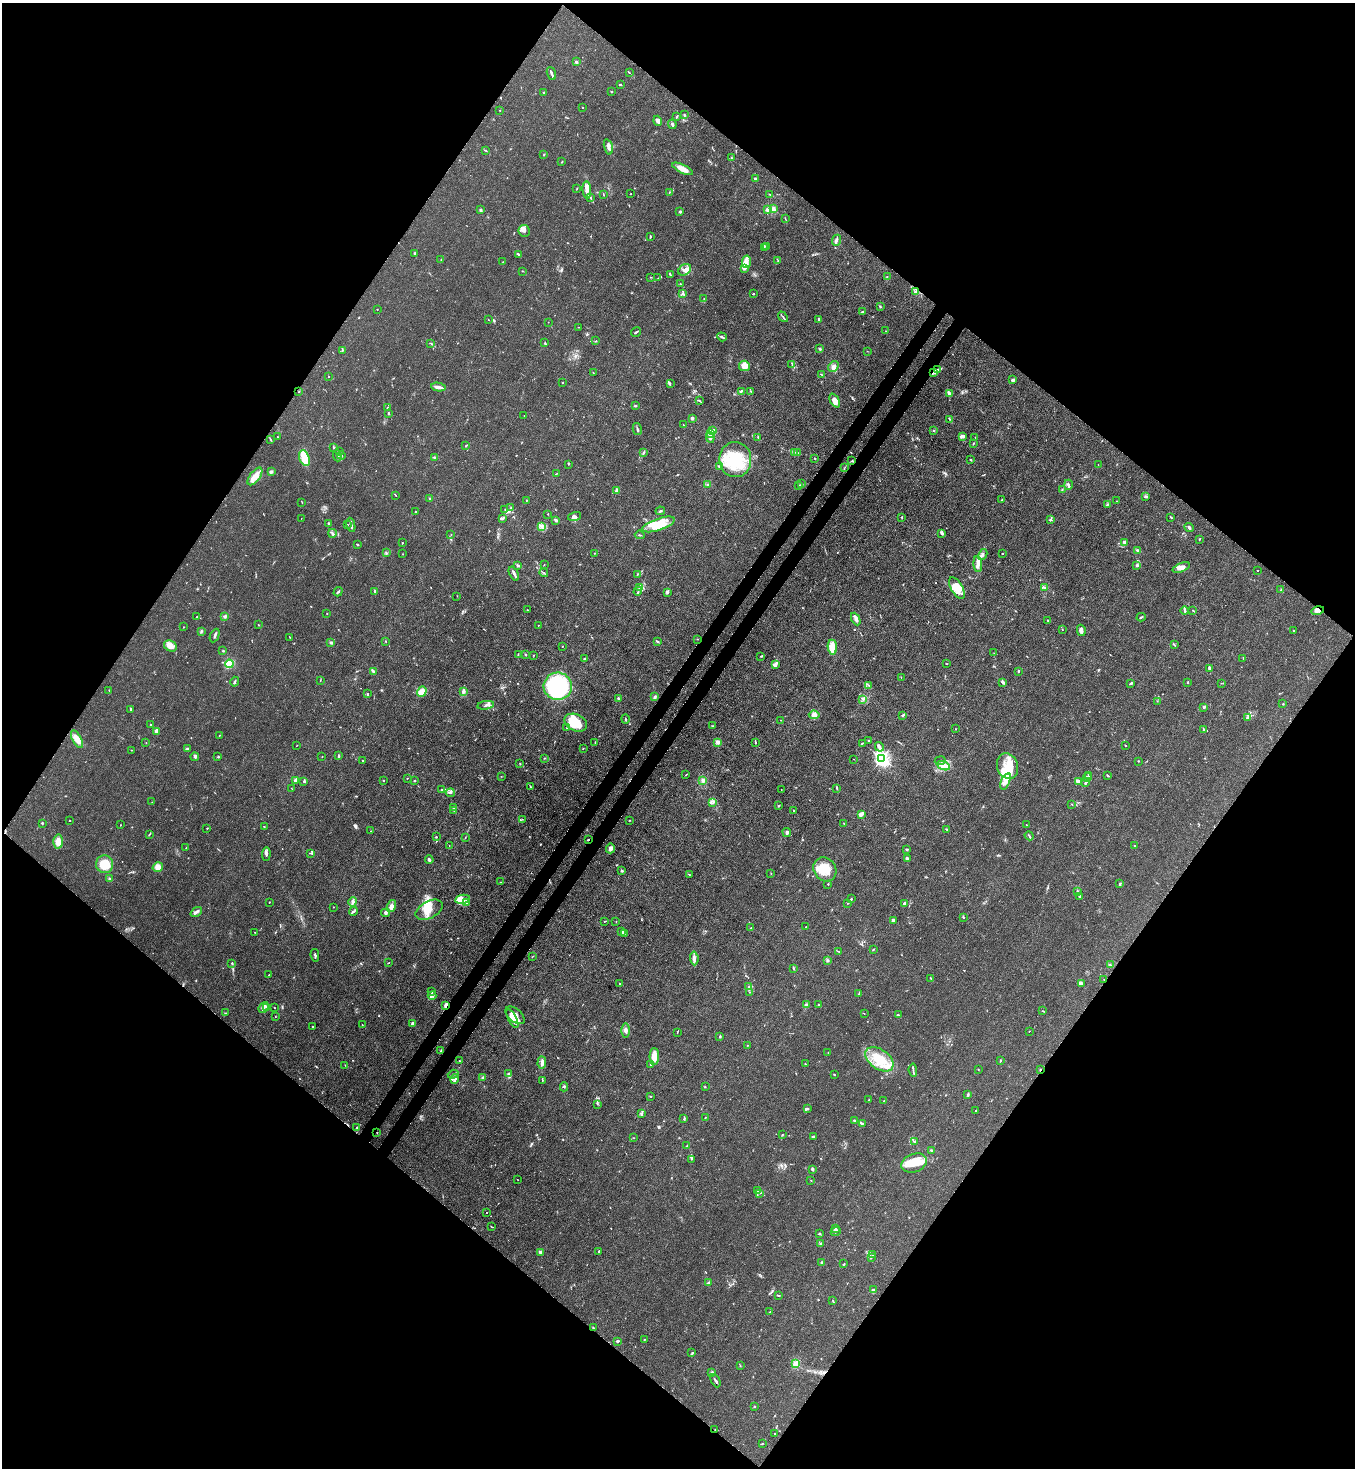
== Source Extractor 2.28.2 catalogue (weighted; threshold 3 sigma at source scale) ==
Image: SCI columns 365-5775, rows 59-5919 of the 6001 x 5978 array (HDU 1 of 3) = the unmasked area's bounding box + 8 px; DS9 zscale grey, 4 x 4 block average (1 PNG px = mean of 4 x 4 image px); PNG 1357 x 1470 px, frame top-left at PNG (2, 3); each listed source drawn as its Kron ellipse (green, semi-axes under 4 px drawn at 4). Shown black and unused: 51% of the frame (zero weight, under 3 of 4 exposures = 7% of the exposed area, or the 3 px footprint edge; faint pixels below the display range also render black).
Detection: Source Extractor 2.28.2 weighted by HDU 2 'WHT'. Background 0.0197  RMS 0.0025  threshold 0.0114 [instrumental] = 3 sigma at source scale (4.5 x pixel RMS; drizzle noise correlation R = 1.50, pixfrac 1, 0.05/0.05 arcsec/px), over >= 5 px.
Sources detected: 798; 6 too faint to see at this stretch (4 x 4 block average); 6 inside a brighter object's white glare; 7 cosmic-ray / hot-pixel residue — neither listed nor drawn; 34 coinciding with a brighter row at this scale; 74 inside a brighter listed object's ellipse — not listed separately; of the other 671, all 500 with FLUX_AUTO >= 0.52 (the completeness limit of this list) listed and drawn (171 fainter detections not listed), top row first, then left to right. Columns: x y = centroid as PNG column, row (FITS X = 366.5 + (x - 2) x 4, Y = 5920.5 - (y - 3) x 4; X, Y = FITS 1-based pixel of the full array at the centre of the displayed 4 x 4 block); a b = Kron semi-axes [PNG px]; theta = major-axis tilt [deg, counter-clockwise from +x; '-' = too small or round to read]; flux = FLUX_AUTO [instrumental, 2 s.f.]
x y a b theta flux
576 62 2 2 - 14
551 73 7 2 -71 3.2
629 73 2 2 - 0.67
620 85 3 2 - 2
611 92 2 2 - 1.5
544 93 2 2 - 2.5
583 108 2 2 - 0.79
499 110 2 2 - 0.56
684 114 2 2 - 0.58
676 117 3 2 - 1.3
658 121 5 3 - 6
672 124 5 2 - 2.8
608 147 8 3 -75 8
485 150 3 2 - 1.5
544 154 2 2 - 0.77
732 158 2 2 - 0.62
562 162 2 2 - 0.84
682 169 11 4 -26 14
755 179 3 2 - 2.4
577 189 2 2 - 0.57
587 190 9 3 -84 7.2
669 192 2 2 - 0.78
603 194 3 2 - 0.92
631 194 2 2 - 0.62
770 194 3 2 - 1.3
590 197 3 2 - 1.4
773 209 2 2 - 48
481 210 3 2 - 2.3
768 210 2 2 - 27
680 212 2 2 - 9.6
785 218 2 2 - 0.53
524 231 6 5 - 5.3
650 236 2 2 - 1.1
836 240 5 3 - 3.4
766 246 2 2 - 2.2
765 248 2 2 - 0.96
414 253 2 2 - 1.7
519 254 3 2 - 1.3
441 260 2 2 - 0.65
778 260 2 2 - 0.62
503 262 2 2 - 0.76
746 262 6 4 80 8
745 269 2 2 - 1.4
685 270 7 5 37 7.4
522 271 3 2 - 0.76
670 275 4 2 - 1.4
887 276 2 2 - 1.1
651 277 2 2 - 0.78
658 278 2 2 - 0.59
680 284 3 2 - 0.97
915 292 3 2 - 1.9
682 293 2 2 - 1.4
753 294 2 2 - 1.6
704 299 2 2 - 0.91
880 307 3 2 - 1.3
377 309 2 2 - 0.66
863 312 4 3 - 2.1
783 317 6 2 -48 1.8
819 319 2 2 - 4.2
489 320 2 2 - 0.56
548 322 2 2 - 0.57
578 327 2 2 - 0.57
886 331 2 2 - 0.54
636 332 5 2 - 1.8
722 337 5 2 - 2.3
596 341 2 2 - 0.83
431 343 3 2 - 0.99
545 343 3 2 - 1.1
820 349 3 2 - 1.8
342 350 2 2 - 0.79
867 351 2 2 - 0.58
792 364 4 2 - 1.6
744 366 5 5 - 11
833 367 6 4 55 6.8
937 370 4 3 - 2.6
593 373 2 2 - 0.63
933 373 4 2 - 2.4
822 375 2 2 - 0.98
329 377 2 2 - 0.61
1013 380 2 2 - 4.5
563 383 2 2 - 0.77
670 383 3 2 - 1.1
438 387 7 2 -10 7
741 391 3 2 - 1.4
751 391 2 2 - 0.59
299 392 2 2 - 0.61
949 394 4 2 - 6.2
699 400 2 2 - 1
835 401 7 4 -64 12
635 406 3 2 - 1.5
387 408 2 2 - 1.6
388 413 3 2 - 1.7
524 416 2 2 - 0.57
692 418 2 2 - 14
949 419 2 2 - 0.96
683 425 2 2 - 0.57
637 429 6 2 -76 2.4
934 430 3 2 - 0.68
712 431 3 2 - 13
710 433 4 2 - 20
963 436 4 2 - 6.6
278 437 2 2 - 0.52
710 437 5 2 - 5.8
975 437 2 2 - 0.57
758 438 4 2 - 1.2
270 439 4 2 - 1.2
973 443 2 2 - 1.3
466 446 2 2 - 2.1
333 447 3 2 - 0.92
339 451 3 2 - 1.8
794 452 2 2 - 1.1
797 452 2 2 - 0.77
643 453 3 2 - 2.1
341 455 4 2 - 2.2
337 456 5 2 - 5.2
435 457 3 2 - 1.6
304 458 8 5 -72 27
815 458 2 2 - 1.1
735 459 17 16 - 74
971 460 2 2 - 4.3
852 461 3 2 - 1.1
568 464 2 2 - 0.54
1098 465 2 2 - 0.77
719 466 3 3 - 1.9
845 467 2 2 - 0.56
271 472 4 2 - 2.5
557 473 3 2 - 0.69
255 476 10 5 53 17
707 484 2 2 - 1.6
801 484 2 2 - 1.3
799 485 3 2 - 1.1
1068 485 5 3 - 2.7
617 490 2 2 - 1.1
1062 490 2 2 - 0.85
396 496 3 2 - 0.76
1146 497 4 2 - 1.7
429 498 2 2 - 0.94
1002 499 3 2 - 1.1
526 500 2 2 - 1
1116 501 2 2 - 0.59
302 502 2 2 - 0.83
1107 505 2 2 - 1.7
511 508 2 2 - 0.73
505 510 2 2 - 0.73
660 511 5 2 - 1.8
415 512 2 2 - 0.99
548 514 2 2 - 0.7
574 516 7 4 17 5
902 517 3 2 - 1
1171 517 3 2 - 1.6
301 518 2 2 - 0.66
502 518 3 2 - 1.7
556 520 3 2 - 2.3
1050 520 3 3 - 1.7
329 523 2 2 - 3.6
659 524 17 6 19 26
347 525 2 2 - 1.1
351 525 7 2 -77 4.8
542 527 3 3 - 2.6
1189 527 5 3 - 3
332 533 4 2 - 2
942 533 3 2 - 4.4
451 534 2 2 - 0.86
640 535 5 2 - 1.7
1199 539 2 2 - 0.91
1124 542 2 2 - 5.3
402 543 2 2 - 0.84
358 545 3 2 - 0.99
1138 550 4 2 - 3.4
386 553 3 2 - 1.3
594 553 2 2 - 0.64
1002 553 2 2 - 0.82
403 554 2 2 - 0.62
983 555 6 2 62 3.6
978 564 8 3 -86 11
518 565 4 2 - 1.6
544 565 2 2 - 0.56
1137 565 3 2 - 2.5
1181 567 9 3 21 8.4
1257 570 2 2 - 0.67
544 573 5 2 - 1.6
514 574 7 2 -62 4.4
638 574 3 2 - 1.1
640 588 4 2 - 2.9
957 588 12 6 -59 19
1044 588 3 2 - 1.5
1281 590 2 2 - 1.4
375 591 3 2 - 2.4
638 591 5 2 - 2.1
338 592 5 2 - 2.6
667 593 3 2 - 1.8
457 596 2 2 - 0.69
527 610 2 2 - 0.85
1185 610 4 2 - 2.2
1193 610 3 2 - 0.88
1318 610 6 4 11 6.2
327 614 2 2 - 0.67
225 616 3 3 - 2.3
197 617 3 2 - 1.3
1141 617 4 2 - 1.9
856 619 7 3 -65 5.8
1048 621 2 2 - 0.71
259 625 2 2 - 0.67
538 625 2 2 - 0.84
183 627 2 2 - 0.56
1062 630 2 2 - 0.69
1081 630 6 3 -79 7.5
201 631 3 2 - 1.9
1293 631 2 2 - 1.1
215 635 7 2 65 3.3
290 637 2 2 - 0.52
697 639 2 2 - 0.7
386 641 2 2 - 0.63
657 641 3 2 - 2.2
331 643 3 2 - 2.5
1174 645 3 2 - 1.2
170 646 7 5 -30 12
562 646 2 2 - 1.8
832 647 7 4 -83 19
223 651 2 2 - 1.1
994 653 2 2 - 0.63
518 654 3 2 - 1
525 655 3 2 - 1.1
533 655 2 2 - 0.58
761 656 2 2 - 0.71
1243 658 3 2 - 0.7
584 659 3 2 - 1.1
229 664 4 4 - 35
775 664 3 3 - 7.4
946 664 3 2 - 0.73
1209 668 3 2 - 2.5
373 671 3 3 - 2.2
1018 671 2 2 - 2.2
901 677 2 2 - 0.65
320 680 2 2 - 0.76
235 682 5 2 - 1.8
1188 682 2 2 - 2.1
1003 683 4 2 - 2
1221 683 2 2 - 0.53
1130 684 3 2 - 1.2
869 685 2 2 - 0.8
558 686 14 13 - 230
109 690 2 2 - 0.6
463 691 4 2 - 2.4
422 692 5 4 - 13
367 694 2 2 - 1.6
655 697 3 2 - 2.3
619 698 4 2 - 2.2
863 699 2 2 - 1
1157 701 2 2 - 0.67
1283 704 2 2 - 0.93
486 705 8 3 9 4.5
1204 707 2 2 - 8.2
131 710 4 2 - 1.8
814 715 5 4 - 8
903 715 4 2 - 3.7
1247 718 4 2 - 2.4
625 719 4 2 - 1.1
781 720 2 2 - 0.73
576 723 12 8 -25 35
150 725 3 2 - 1.6
712 726 2 2 - 0.94
567 728 2 2 - 0.67
955 729 2 2 - 0.58
1203 729 4 2 - 1.2
156 731 3 2 - 8.1
219 735 2 2 - 0.6
77 739 10 4 -62 14
869 740 3 2 - 0.73
595 742 2 2 - 0.75
718 742 3 3 - 4.7
146 743 2 2 - 0.55
755 743 2 2 - 1.6
862 743 3 2 - 1.2
1126 745 3 2 - 0.95
297 746 3 2 - 0.53
879 747 5 2 - 4.3
187 749 3 3 - 2.1
583 749 2 2 - 0.78
131 750 2 2 - 0.8
338 756 3 2 - 2.9
195 757 4 2 - 3.6
218 757 2 2 - 1.4
322 757 2 2 - 0.56
544 758 2 2 - 1.2
882 758 3 2 - 470
854 759 2 2 - 0.68
362 760 2 2 - 0.66
940 761 5 2 - 2.5
1139 761 2 2 - 0.75
520 764 2 2 - 0.94
943 766 7 4 -21 14
1007 766 13 10 -72 31
686 775 3 2 - 1
1089 775 2 2 - 1.4
1108 775 3 2 - 1.6
501 776 2 2 - 0.56
1087 777 4 2 - 3.8
407 778 2 2 - 0.73
295 780 4 2 - 6
703 780 4 3 - 3.6
304 781 3 2 - 1.2
383 781 2 2 - 3.4
414 781 3 2 - 1.3
1005 781 8 4 68 9.5
1078 781 4 2 - 9.5
1085 783 3 2 - 3
530 786 3 2 - 1.1
292 788 3 2 - 0.55
837 788 4 2 - 1.5
441 790 2 2 - 0.91
781 790 2 2 - 0.63
450 793 4 2 - 2
152 802 2 2 - 0.58
713 803 2 2 - 1.2
1072 804 2 2 - 0.8
779 806 3 2 - 1.2
454 808 3 2 - 1.4
453 810 3 2 - 0.92
794 811 3 2 - 1.5
862 814 3 3 - 3.1
522 819 2 2 - 0.68
630 820 2 2 - 0.67
69 821 2 2 - 0.8
42 823 3 2 - 1.4
844 823 2 2 - 0.81
120 825 2 2 - 0.55
1026 825 2 2 - 0.59
264 826 2 2 - 0.69
207 828 2 2 - 1.6
947 829 3 2 - 2.2
370 831 2 2 - 0.57
787 832 5 3 - 2.7
149 834 4 2 - 1.2
1029 836 5 2 - 1.4
436 837 2 2 - 2.8
465 837 2 2 - 0.63
588 840 3 2 - 1.1
58 842 7 5 -87 13
449 845 2 2 - 0.63
1134 845 2 2 - 0.69
186 848 2 2 - 0.57
610 848 5 3 - 5.9
907 849 3 2 - 2.5
310 853 3 2 - 1.4
266 854 7 3 87 3.9
907 859 3 2 - 5.2
429 860 4 3 - 3.1
105 864 9 8 - 30
158 867 5 4 - 9.3
825 869 13 11 -54 29
622 871 3 2 - 1.5
771 873 2 2 - 0.52
689 874 2 2 - 1.3
109 879 3 2 - 1.8
500 882 2 2 - 0.62
828 884 2 2 - 1
1120 884 3 2 - 1.8
1077 891 3 2 - 1
1080 897 4 2 - 1.8
462 899 7 4 11 10
851 899 2 2 - 1.4
269 902 2 2 - 0.85
353 902 5 3 - 4.5
466 903 3 2 - 1.3
848 903 2 2 - 0.99
904 903 2 2 - 4.6
391 906 6 4 74 6.9
333 907 2 2 - 0.57
429 910 14 8 29 19
353 911 4 2 - 2.3
196 912 6 2 37 4.2
386 913 4 3 - 2.7
963 917 3 2 - 1.2
893 920 2 2 - 14
605 921 3 2 - 1.2
616 922 2 2 - 0.69
806 927 2 2 - 1.1
751 928 4 2 - 1.5
254 932 2 2 - 0.52
622 932 4 2 - 3.5
624 933 2 2 - 0.79
873 949 2 2 - 1.4
839 952 2 2 - 0.66
315 955 6 2 -79 2.8
533 956 4 2 - 0.65
694 958 7 3 -84 5.5
827 961 3 2 - 1.7
389 962 2 2 - 0.57
232 963 2 2 - 1.5
1110 965 2 2 - 0.79
793 968 4 2 - 1.5
269 975 3 2 - 0.92
931 978 3 2 - 1
1104 979 2 2 - 0.63
1081 983 4 3 - 2
620 984 3 2 - 1.6
748 987 4 2 - 1.2
432 992 2 2 - 1.6
749 992 2 2 - 0.56
859 994 3 2 - 1
432 996 4 3 - 3.7
806 1005 3 2 - 2.3
819 1005 2 2 - 3.2
446 1006 4 4 - 3.1
263 1007 6 2 50 3.5
266 1008 2 2 - 1.6
274 1008 2 2 - 0.57
1043 1011 3 2 - 0.69
225 1013 3 2 - 0.58
864 1013 2 2 - 0.72
515 1015 11 6 -41 13
898 1015 3 2 - 1.3
275 1017 2 2 - 0.53
512 1019 10 4 -63 14
362 1024 2 2 - 0.64
412 1024 4 2 - 4.1
313 1026 2 2 - 1.1
625 1030 7 4 -89 4.8
1029 1031 2 2 - 0.52
677 1032 3 2 - 0.75
720 1036 4 2 - 1.6
747 1045 2 2 - 0.55
441 1051 2 2 - 1.2
828 1053 2 2 - 0.67
654 1057 8 4 89 16
879 1059 16 10 -35 46
460 1061 2 2 - 0.61
1000 1061 3 2 - 1.1
542 1063 6 3 87 6.1
805 1064 2 2 - 0.72
345 1065 2 2 - 0.61
651 1065 3 2 - 2
978 1069 3 2 - 0.67
913 1070 6 2 -85 2.4
1040 1070 2 2 - 1.7
509 1073 2 2 - 0.97
453 1074 5 2 - 1.6
835 1074 2 2 - 0.52
483 1077 3 2 - 2
455 1079 4 3 - 5.1
542 1080 2 2 - 0.88
564 1087 4 2 - 1.7
705 1087 2 2 - 0.7
968 1095 4 2 - 2.4
651 1097 2 2 - 0.53
869 1099 2 2 - 0.75
884 1100 2 2 - 0.57
597 1104 2 2 - 0.6
807 1109 3 2 - 3.5
976 1111 2 2 - 0.56
641 1114 3 3 - 2.9
705 1118 2 2 - 0.59
684 1119 4 2 - 1.9
854 1120 2 2 - 2.1
862 1123 3 2 - 1.4
357 1127 2 2 - 0.95
377 1133 2 2 - 0.64
782 1135 3 2 - 0.93
813 1136 4 2 - 2.5
634 1138 2 2 - 0.53
915 1141 4 2 - 2.7
687 1146 3 2 - 1.4
931 1151 3 2 - 1.3
692 1159 2 2 - 0.59
914 1163 13 9 20 29
812 1169 3 2 - 2.4
517 1180 2 2 - 0.58
811 1181 2 2 - 0.74
757 1190 2 2 - 0.7
760 1193 3 2 - 1.1
487 1213 2 2 - 1.3
492 1227 2 2 - 0.61
835 1228 2 2 - 1.5
836 1232 5 2 - 2.2
819 1233 3 2 - 1
821 1243 2 2 - 6.2
599 1251 2 2 - 2.4
541 1252 4 2 - 2
872 1255 2 2 - 0.81
871 1258 2 2 - 0.84
822 1262 4 3 - 2.5
844 1264 3 2 - 1.3
709 1283 4 2 - 3.1
873 1289 3 2 - 2
778 1295 3 2 - 1.3
833 1301 2 2 - 0.8
770 1312 3 2 - 0.94
593 1328 2 2 - 1.1
644 1339 2 2 - 0.97
617 1341 2 2 - 3
692 1353 3 2 - 0.87
796 1364 2 2 - 58
740 1366 2 2 - 0.83
712 1373 2 2 - 6.5
715 1381 7 2 -63 3.5
754 1406 2 2 - 0.91
715 1429 2 2 - 0.52
775 1434 2 2 - 0.82
762 1443 3 2 - 1.1
Overlapping masked pixels (flux is a lower limit): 7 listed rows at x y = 933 373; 1318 610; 588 840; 446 1006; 1040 1070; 377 1133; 715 1429
Diffuse or blended objects may show on this block-average render without a row.